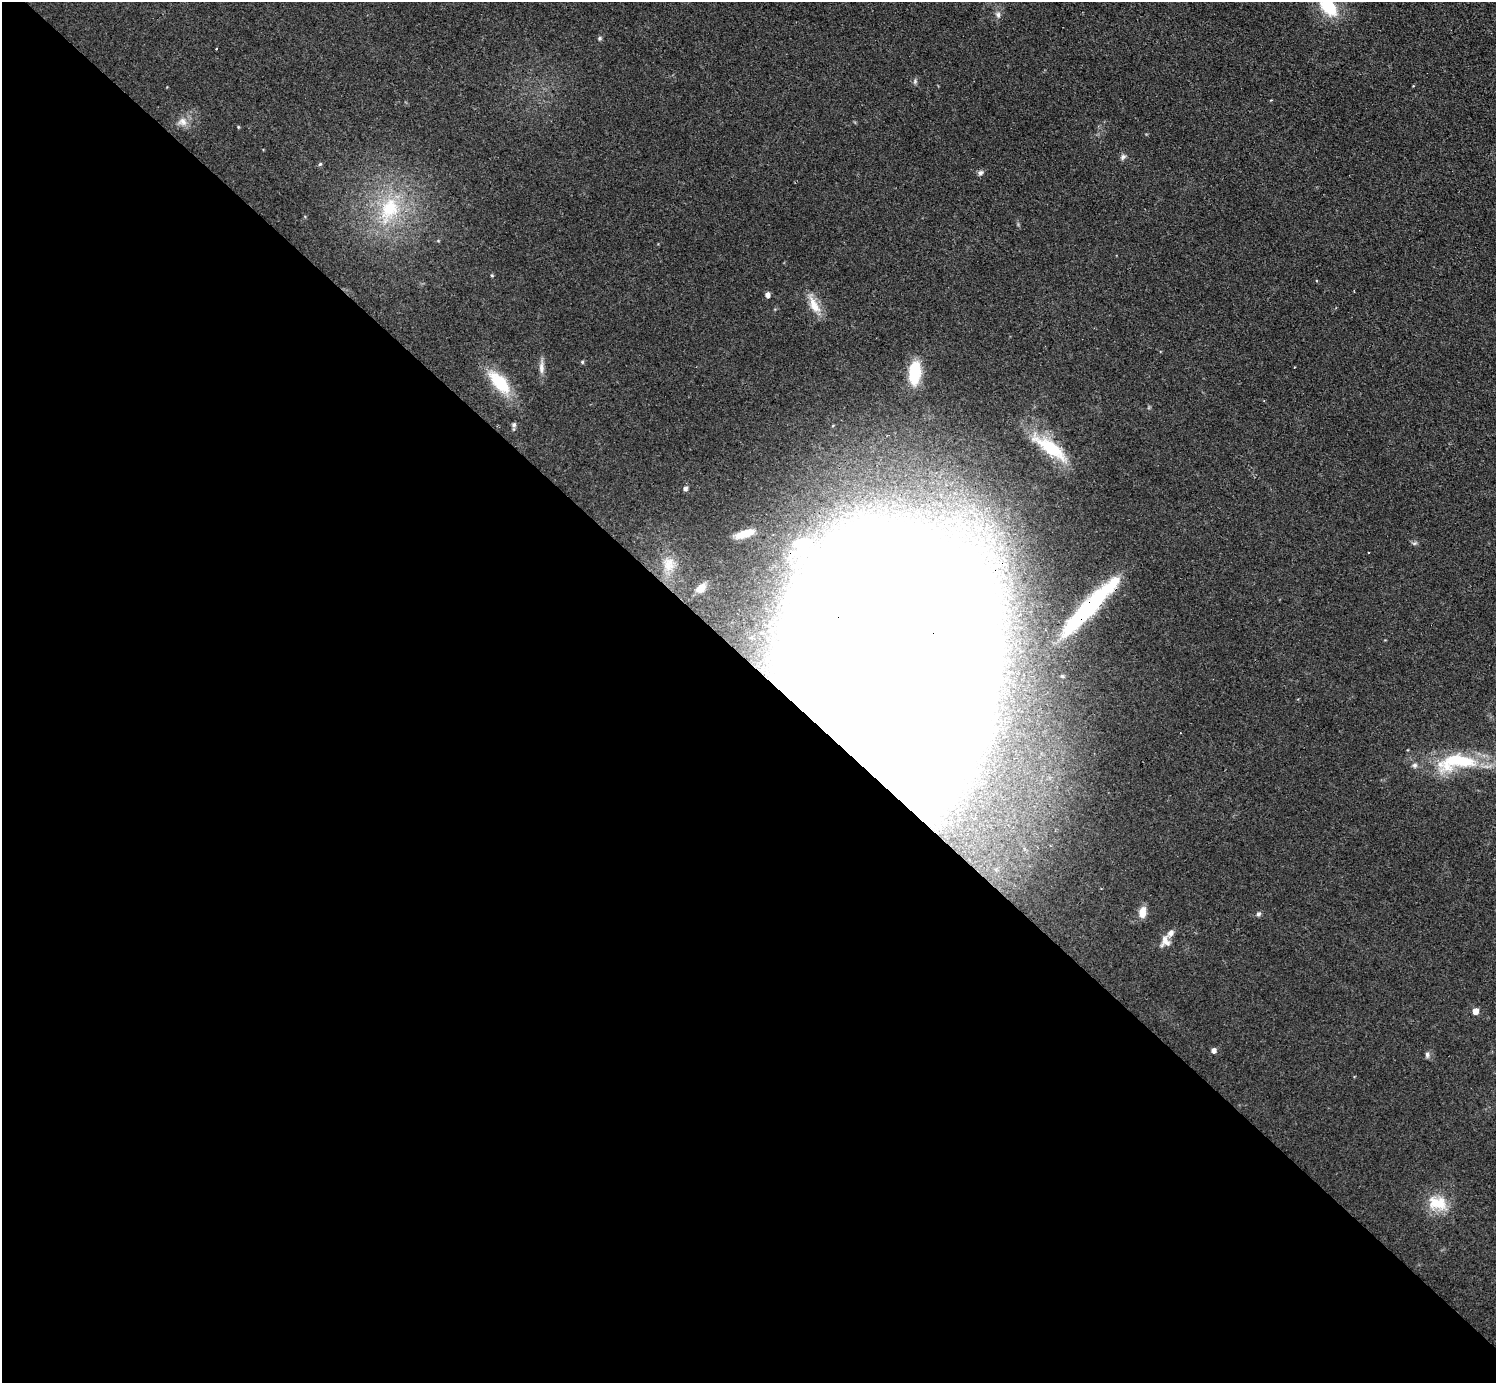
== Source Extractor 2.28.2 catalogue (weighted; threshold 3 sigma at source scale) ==
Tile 9 of 4 x 4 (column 1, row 3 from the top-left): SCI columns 58-1551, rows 1707-3087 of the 6152 x 6151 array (HDU 1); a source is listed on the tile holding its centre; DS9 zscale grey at full resolution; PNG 1498 x 1385 px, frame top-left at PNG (2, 2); no overlay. Shown black and unused: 52% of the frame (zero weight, under 3 of 4 exposures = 1% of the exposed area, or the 3 px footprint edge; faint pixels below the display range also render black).
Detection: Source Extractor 2.28.2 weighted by HDU 2 'WHT'; one run over the whole footprint, this tile lists its part. Background 0.108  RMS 0.0067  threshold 0.0302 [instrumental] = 3 sigma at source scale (4.5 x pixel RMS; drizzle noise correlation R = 1.50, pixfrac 1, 0.05/0.05 arcsec/px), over >= 5 px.
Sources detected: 44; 3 inside a brighter object's white glare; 1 cosmic-ray / hot-pixel residue — not listed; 2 inside a brighter listed object's ellipse — not listed separately; the other 38 listed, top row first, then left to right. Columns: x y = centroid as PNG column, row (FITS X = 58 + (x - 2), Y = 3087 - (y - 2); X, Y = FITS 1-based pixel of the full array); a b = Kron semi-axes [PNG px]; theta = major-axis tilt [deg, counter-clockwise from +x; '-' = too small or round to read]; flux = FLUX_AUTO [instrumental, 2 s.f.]
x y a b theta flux
1328 7 19 11 -48 30
998 15 10 7 -75 2.5
600 38 6 5 - 1.2
216 49 3 2 - 0.49
915 81 6 5 - 1.3
182 122 14 12 11 5.7
238 127 4 4 - 0.61
1123 157 9 6 59 1.9
320 164 5 5 - 1.1
980 173 8 6 56 1.8
389 209 30 19 69 43
492 275 5 4 - 0.87
768 295 5 5 - 2.8
814 305 28 10 -64 10
582 362 5 4 - 0.89
541 368 17 7 90 4.3
915 373 23 11 84 31
499 382 36 15 -48 27
514 424 6 6 - 1.6
1050 448 56 16 -36 35
685 488 5 5 - 2.1
745 533 21 7 18 11
1415 543 7 5 11 1.3
803 546 52 34 87 69
1369 552 3 2 - 1
669 564 20 14 82 9.8
701 588 15 9 41 6.9
1091 605 61 16 50 65
882 653 136 99 86 11000
1062 676 4 3 - 0.75
1461 761 63 22 9 53
1142 912 12 7 82 8.2
1258 914 7 5 31 1.5
1165 942 15 12 -74 6
1475 1011 5 5 - 6.9
1214 1050 5 5 - 3.4
1427 1055 8 5 -84 1.7
1438 1203 26 17 -17 19
Overlapping masked pixels (flux is a lower limit): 3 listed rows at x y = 803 546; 1091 605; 882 653
Isophote crosses this tile's border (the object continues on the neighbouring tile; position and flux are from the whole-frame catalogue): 1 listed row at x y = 1328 7